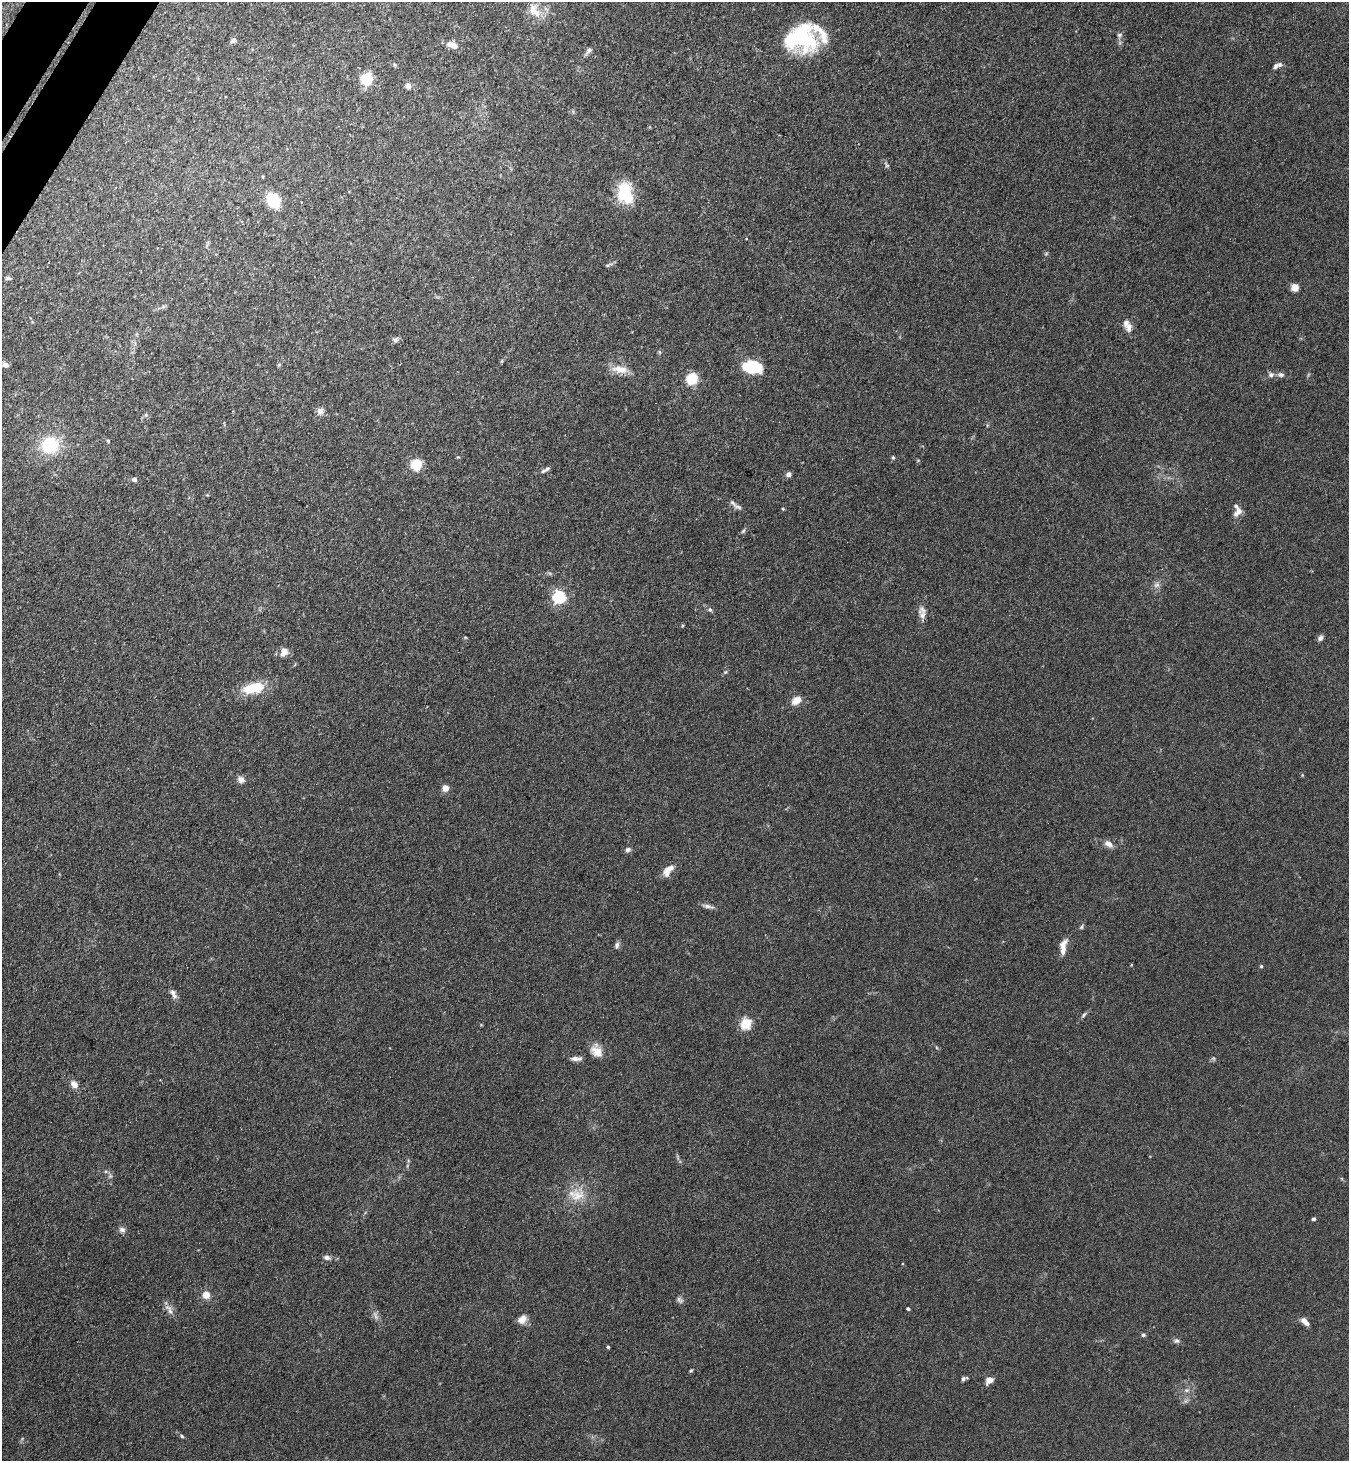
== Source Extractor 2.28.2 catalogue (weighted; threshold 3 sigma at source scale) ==
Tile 11 of 4 x 4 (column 3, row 3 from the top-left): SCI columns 2896-4242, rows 1495-2953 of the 5929 x 5908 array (HDU 1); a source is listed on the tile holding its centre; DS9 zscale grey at full resolution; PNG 1351 x 1463 px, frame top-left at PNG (2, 2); no overlay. Shown black and unused: <1% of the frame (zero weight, under 3 of 4 exposures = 5% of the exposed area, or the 3 px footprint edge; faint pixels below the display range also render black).
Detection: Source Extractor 2.28.2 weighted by HDU 2 'WHT'; one run over the whole footprint, this tile lists its part. Background 0.184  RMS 0.0086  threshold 0.0387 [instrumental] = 3 sigma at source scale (4.5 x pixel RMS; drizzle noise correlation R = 1.50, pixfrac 1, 0.05/0.05 arcsec/px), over >= 5 px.
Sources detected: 94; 3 too faint to see at this stretch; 1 inside a brighter object's white glare — not listed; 6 inside a brighter listed object's ellipse — not listed separately; the other 84 listed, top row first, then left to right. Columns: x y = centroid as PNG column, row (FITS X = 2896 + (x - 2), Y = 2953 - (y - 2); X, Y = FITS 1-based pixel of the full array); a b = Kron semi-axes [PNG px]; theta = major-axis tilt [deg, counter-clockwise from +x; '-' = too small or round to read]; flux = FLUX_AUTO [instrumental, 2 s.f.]
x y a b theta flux
534 10 22 14 -57 14
1119 35 6 5 - 1.8
802 37 35 27 -59 70
233 40 9 6 39 2.4
452 45 14 7 -18 7.1
589 51 13 6 51 3
395 65 6 4 -45 1.2
1280 65 7 7 - 2.4
366 79 9 8 - 34
408 86 7 6 - 4.5
887 165 7 5 -67 1.6
625 193 23 16 -80 36
273 200 10 8 -59 57
608 265 12 4 23 2
8 278 8 5 -1 1.9
1295 287 5 5 - 24
1129 328 13 9 85 5.2
395 340 8 6 56 2.5
659 352 6 4 -71 1
5 365 7 6 - 3.4
279 365 5 5 - 1.1
752 367 19 12 -7 34
620 369 22 10 -5 12
1271 375 8 6 0 2.9
1281 375 10 6 -1 2.8
692 379 8 8 - 31
320 411 10 9 - 4.2
108 441 4 4 - 0.91
50 445 15 14 - 47
458 457 4 4 - 0.82
893 458 5 5 - 1.2
416 465 12 11 - 17
543 471 7 5 11 1.9
789 474 6 6 - 3
134 479 5 5 - 2.9
738 507 15 5 -21 3.5
783 509 4 3 - 1
1238 511 15 8 52 5.4
743 531 7 4 45 1.4
1156 585 9 7 32 3.6
559 597 6 6 - 150
710 610 6 6 - 1.8
922 615 16 9 -58 6
682 626 5 3 - 0.8
1320 638 8 6 43 2.5
284 652 11 8 66 6.6
725 672 6 5 - 1.3
253 688 26 12 13 27
796 700 12 8 37 7.5
241 780 10 8 -52 4
445 788 4 4 - 16
1108 844 11 7 -31 5
628 850 7 6 - 2.8
668 870 17 8 48 8.6
708 906 17 5 -11 3.4
1081 927 7 4 61 1.4
617 945 9 6 74 2.6
1063 947 20 7 81 8.3
1261 966 4 4 - 1
173 994 14 6 -64 4.2
1084 1015 8 5 52 1.8
746 1024 14 12 75 14
596 1051 17 12 -55 10
576 1059 14 5 -1 4.1
74 1084 9 7 -54 5
110 1176 6 5 - 1.6
578 1196 22 19 -9 19
1313 1219 4 4 - 1.5
122 1230 9 7 -25 3.2
327 1257 8 6 -30 3.1
206 1295 9 9 - 7.3
908 1309 3 3 - 1.6
169 1310 18 6 -58 5.1
522 1319 12 8 42 6.6
1304 1320 7 7 - 4.2
1143 1335 5 5 - 1.5
1176 1341 7 6 - 2.2
608 1347 3 3 - 1.1
691 1370 5 4 - 1.1
964 1379 8 4 29 2.2
989 1380 9 7 39 5.8
1186 1390 8 6 19 2.5
1185 1401 7 4 71 1.8
182 1436 6 4 -47 1.2